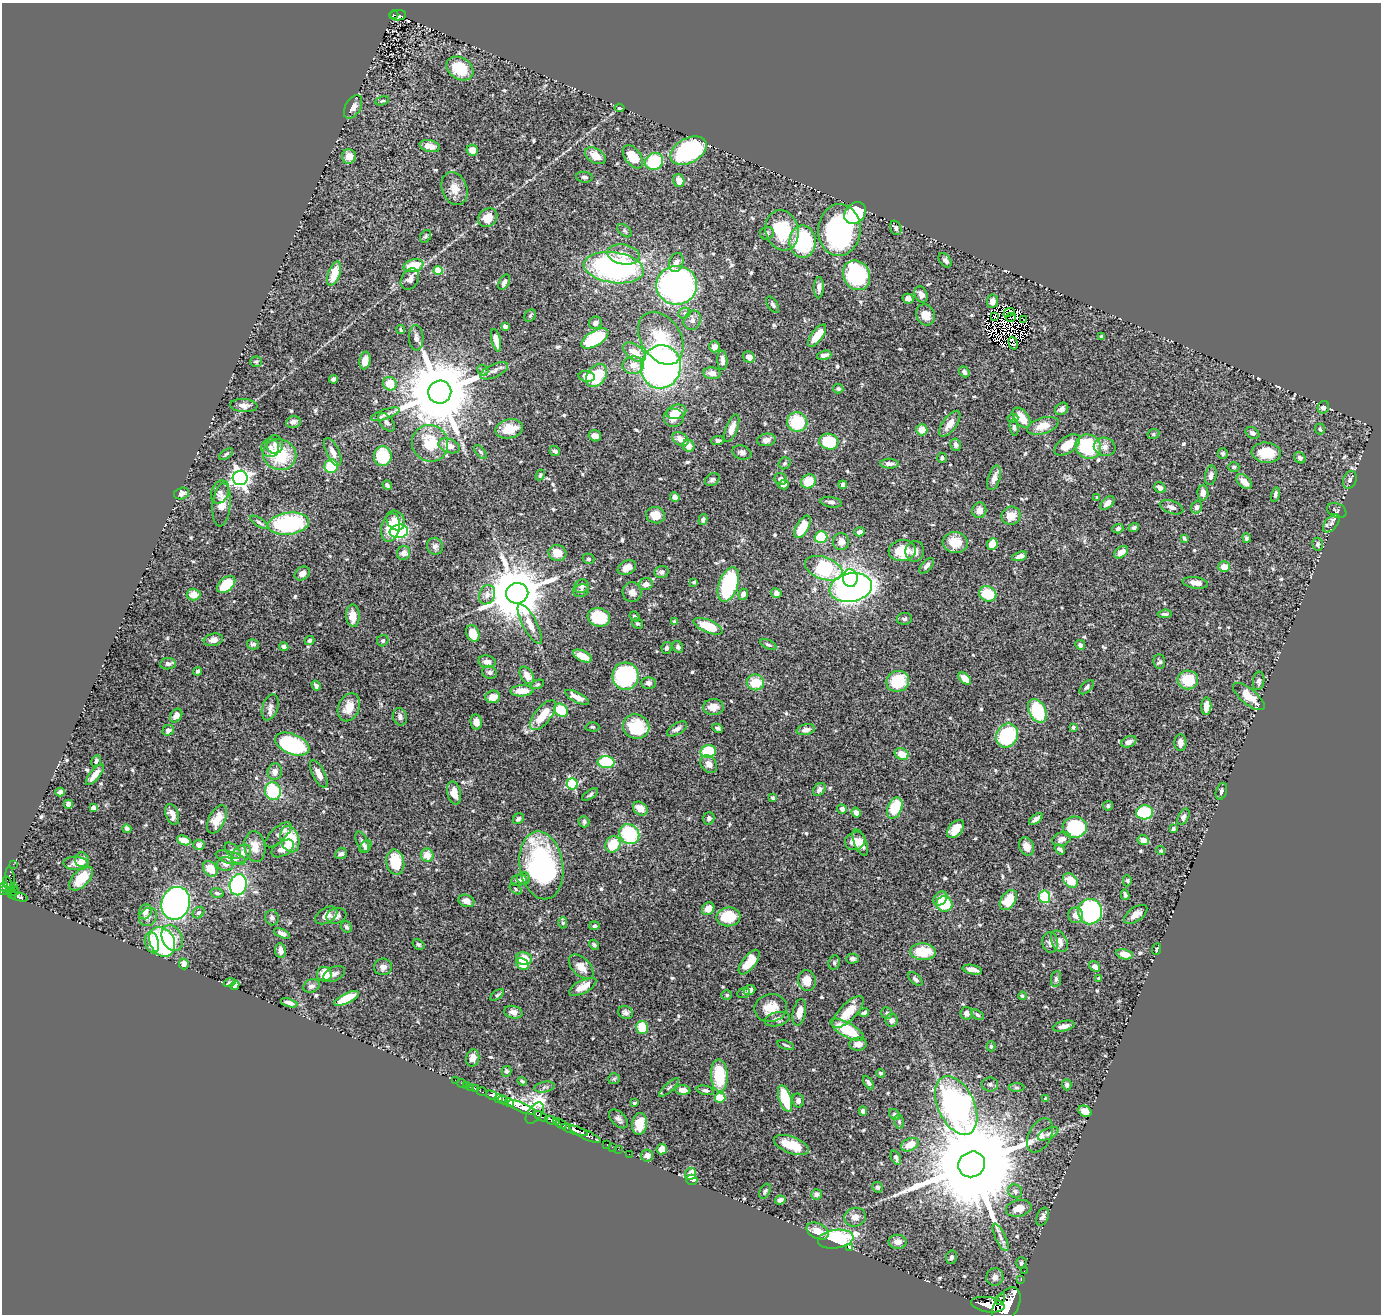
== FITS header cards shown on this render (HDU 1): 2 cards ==
NAXIS1  =                 1379
NAXIS2  =                 1312

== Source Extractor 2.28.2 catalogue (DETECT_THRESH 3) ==
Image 1379 x 1312 px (HDU 1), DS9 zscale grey, 1 PNG px = 1 image px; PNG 1383 x 1316 px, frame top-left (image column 1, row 1312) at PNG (2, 3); each listed source drawn as its Kron ellipse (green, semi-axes under 4 px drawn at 4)
Background 1.16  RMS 0.027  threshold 0.0805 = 3 sigma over >= 5 px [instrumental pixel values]
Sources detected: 619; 8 with non-positive FLUX_AUTO (blend fragments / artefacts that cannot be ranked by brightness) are neither listed nor drawn; of the other 611, the 500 brightest by FLUX_AUTO listed and drawn (111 fainter detections omitted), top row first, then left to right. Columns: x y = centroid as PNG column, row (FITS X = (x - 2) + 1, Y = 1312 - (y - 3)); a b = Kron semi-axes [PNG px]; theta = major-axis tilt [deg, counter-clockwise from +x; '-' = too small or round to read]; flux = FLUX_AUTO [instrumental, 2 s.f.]
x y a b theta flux
394 15 4 4 - 77
398 15 8 5 6 130
460 68 14 11 -32 67
382 101 7 4 15 2.6
353 107 13 7 59 11
619 108 5 3 - 2.8
430 146 10 6 -13 14
472 150 6 5 - 16
688 151 19 12 28 260
349 156 7 7 - 18
595 156 11 7 -31 23
633 157 13 8 -53 46
654 162 9 8 - 93
584 177 8 5 -6 5
679 180 6 5 - 16
455 189 17 12 -68 21
855 213 12 9 49 150
488 218 10 8 44 27
896 228 7 5 -71 4.7
782 230 20 16 -74 91
839 230 26 21 85 340
624 231 8 5 -39 3.5
767 233 7 6 - 4.4
425 236 7 5 56 3.3
803 242 16 13 -89 140
623 254 16 10 -9 24
945 260 8 5 -50 5.4
676 263 10 7 71 11
413 266 10 6 14 53
614 268 30 15 -8 440
438 270 4 4 - 65
334 274 13 6 70 32
856 275 15 13 -59 190
410 279 11 8 60 11
504 282 8 5 62 7.7
677 285 20 19 - 530
819 288 10 5 88 7.7
921 294 8 6 -64 10
908 299 5 5 - 7.8
992 301 7 5 83 7.4
773 305 9 5 -57 4.4
1009 312 6 3 24 3.7
684 313 6 5 - 3.8
925 315 11 9 -66 21
530 316 7 5 54 2.7
995 317 3 2 - 3.6
1011 317 5 2 - 3.3
692 320 10 8 60 8.5
1024 320 2 2 - 3.5
595 323 6 6 - 6.3
505 326 4 4 - 12
401 330 4 3 - 2.6
817 336 13 5 53 31
1102 336 4 3 - 3.8
416 338 13 7 -87 7.6
595 338 15 7 31 120
661 338 29 20 -57 67
496 340 11 4 -76 17
1013 343 6 4 -74 4.9
714 347 6 5 - 10
634 352 12 7 -36 20
824 355 7 4 17 10
749 357 6 5 - 12
365 360 9 5 80 14
722 360 10 5 -86 8.7
256 362 5 5 - 2.6
633 365 11 8 5 20
661 367 21 20 - 770
483 370 6 5 - 3.2
494 371 15 6 24 9.3
964 372 6 4 -50 5.4
712 373 8 6 -6 11
596 375 13 9 54 76
587 376 8 5 -10 18
334 379 4 4 - 7.6
390 384 7 6 - 36
838 389 5 4 - 3.4
440 392 11 11 - 24000
244 406 14 6 -4 10
1323 407 6 5 - 8.6
1062 409 7 5 38 7.2
676 412 10 7 15 21
385 414 15 5 19 7.9
674 418 10 9 - 19
1013 418 5 3 - 3
1022 418 11 7 -52 26
293 422 7 6 - 7.9
387 422 10 6 -51 6
797 422 10 10 - 84
950 424 15 7 54 16
1043 426 16 8 17 27
732 428 14 6 69 17
1014 428 8 4 -81 4.1
509 429 14 9 12 34
1320 429 5 5 - 2.9
922 430 5 5 - 24
1252 433 7 5 -33 5.7
1153 434 6 5 - 2.8
595 436 6 5 - 11
680 439 9 6 -31 14
766 440 9 6 9 9.4
718 441 6 4 3 5.8
829 442 9 8 - 99
430 443 19 18 - 64
275 444 9 8 - 7.7
956 445 6 5 - 6.5
1067 445 14 8 35 28
449 446 11 7 -20 17
689 446 6 5 - 17
1088 447 13 11 -32 130
1105 447 11 9 -9 11
270 448 9 9 - 9.2
555 451 5 4 - 5.1
333 452 15 6 -65 14
480 452 8 4 -52 3.2
742 452 10 6 -17 6.5
1223 453 5 5 - 3.8
1266 453 14 10 -5 38
226 454 8 4 34 3.2
280 455 17 15 -20 86
383 456 10 9 - 80
942 458 5 4 - 3.9
1300 458 6 5 - 5.4
785 463 6 5 - 3.5
889 464 9 5 -3 6.3
331 466 7 6 - 89
1234 467 5 4 - 2.7
540 475 5 3 - 3
1211 475 10 5 79 7.9
240 478 7 7 - 890
994 478 13 6 72 12
781 479 6 6 - 7.4
712 480 8 6 32 4.7
1350 480 9 6 70 5.2
808 481 8 6 32 36
1244 482 9 5 -42 18
387 485 5 4 - 3.3
784 485 5 5 - 6.9
843 485 4 4 - 5.3
1160 488 6 5 - 10
220 492 12 8 65 6.8
181 493 7 6 - 8.7
1203 493 7 5 -89 11
1275 494 7 4 75 4.6
675 497 5 4 - 10
1097 497 4 4 - 2.7
831 502 11 5 -9 5.4
1107 503 8 5 41 11
222 505 21 9 84 20
1172 507 12 6 -19 8.8
1196 507 6 5 - 5.1
979 510 8 7 - 12
1337 510 10 7 -23 3.9
656 515 9 8 - 23
1011 516 9 9 - 20
703 519 6 4 74 4.2
396 520 10 8 -55 17
259 522 10 4 -33 4.2
1331 523 11 6 51 7.3
288 524 20 11 7 200
803 527 12 6 61 43
390 528 14 9 76 35
1134 528 5 4 - 4.7
1118 529 5 4 - 3.8
399 531 9 7 7 170
859 532 5 4 - 8
821 537 6 6 - 73
1184 538 4 3 - 3
1246 538 5 4 - 3.2
841 542 8 8 - 13
955 542 12 10 -8 34
992 544 6 5 - 26
1317 544 6 5 - 4.3
435 546 8 8 - 7.4
902 551 13 10 6 56
915 551 10 9 - 10
1121 552 8 5 35 15
404 553 7 6 - 11
557 553 9 8 - 24
1020 556 8 4 17 8.5
588 559 6 5 - 3.3
927 566 9 5 49 6.5
1224 566 6 5 - 19
627 567 10 6 26 16
824 568 19 11 -20 150
662 572 7 6 - 6.3
302 573 8 6 35 11
850 578 9 7 -85 100
694 582 3 3 - 2.6
1195 583 13 5 -9 13
226 584 10 6 41 68
646 584 7 6 - 12
728 584 18 9 72 170
582 586 7 6 - 7.4
851 587 21 14 10 810
581 591 8 6 23 5.4
632 592 10 9 - 10
517 593 11 10 - 14000
776 593 5 4 - 7.3
194 594 7 6 - 19
743 594 5 4 - 8.6
988 594 9 7 -26 57
487 595 10 7 67 9.9
1165 614 7 4 5 3.3
353 616 11 7 -88 21
635 616 5 4 - 3.7
599 617 11 9 -17 86
904 619 8 5 7 4.5
675 622 4 3 - 3.9
637 623 6 4 -32 2.7
530 624 22 7 -62 19
708 626 15 6 -23 59
473 633 8 6 -67 23
213 640 9 6 13 10
309 640 5 4 - 4.1
383 641 6 5 - 4
253 644 6 5 - 4.6
768 645 8 4 -26 3.9
1080 645 5 4 - 4.7
284 647 4 4 - 6.4
678 647 6 5 - 4.8
667 648 6 5 - 4.4
583 656 10 5 -25 24
487 662 9 6 -11 9
1159 662 7 6 - 3.9
168 664 8 5 6 5.8
198 671 4 3 - 3.7
490 672 7 6 - 5.5
527 675 9 6 -59 17
625 676 13 13 - 190
965 679 7 4 -43 21
1188 680 10 9 - 48
898 681 11 10 - 74
1259 681 9 5 82 5
755 682 9 8 - 41
648 683 7 6 - 6.6
537 684 7 4 20 3
316 686 5 4 - 4.5
1086 687 9 5 44 4
522 691 11 5 1 26
493 697 7 6 - 18
577 697 13 5 -27 16
1249 697 19 7 -39 30
1206 706 9 5 88 15
270 707 13 8 71 9.9
349 707 14 10 65 28
713 707 10 8 3 18
561 710 7 6 - 72
1037 711 12 8 -62 120
543 715 18 8 50 45
176 716 7 5 56 12
400 717 9 7 -74 7.1
476 722 7 5 -80 15
592 727 7 4 -2 3.2
636 727 13 12 - 71
1073 727 3 3 - 2.8
718 728 6 3 -25 3.5
677 729 11 5 30 7.6
168 730 6 5 - 6.1
806 730 9 5 12 8.2
1007 736 12 10 59 160
1129 742 8 5 25 7.1
1180 743 8 6 -88 9.6
292 744 18 10 -22 200
708 751 8 6 14 75
902 754 7 5 -24 26
96 761 6 4 63 4.5
606 762 8 6 -5 120
709 764 9 7 -51 13
275 772 8 7 - 11
319 774 15 6 -63 15
95 775 13 5 51 17
572 784 5 5 - 160
819 789 7 5 51 7.4
273 791 9 8 - 100
1221 791 8 5 72 4.4
60 792 4 4 - 5
454 793 12 6 -77 17
590 795 9 4 34 3.7
773 798 3 3 - 2.9
68 804 4 4 - 6.4
1108 806 5 4 - 2.9
93 808 4 4 - 11
895 808 11 7 67 65
640 809 8 6 -39 17
842 809 5 5 - 7.1
1145 812 8 7 - 100
856 813 5 4 - 9.1
172 814 11 6 -68 13
1183 817 9 5 63 5.5
709 818 6 5 - 6.1
217 819 15 8 64 23
518 819 6 5 - 5.1
1036 819 8 3 38 8.3
584 822 6 5 - 4.4
1075 827 12 10 5 140
127 829 5 3 - 5.4
955 829 11 6 48 26
1173 829 4 4 - 4.5
629 834 11 9 -48 130
278 835 17 7 43 8.3
290 839 13 9 -74 73
1062 839 10 6 21 8.8
184 840 7 4 -20 21
1143 840 6 5 - 14
855 841 10 9 - 21
362 842 11 5 -65 6.8
860 842 14 6 -67 16
613 844 8 7 - 54
199 845 5 5 - 8.8
1027 846 9 7 -66 13
255 847 15 10 -82 23
366 847 7 5 52 4.4
283 848 12 7 31 19
1060 849 6 3 -39 3.8
233 851 10 6 -45 5.9
1161 851 4 4 - 2.9
241 854 11 8 43 17
341 854 6 5 - 5.8
427 855 7 6 - 23
231 858 15 6 -16 22
82 860 7 7 - 11
395 862 12 9 -78 53
76 863 12 6 -5 15
13 864 2 2 - 9.3
225 864 8 7 - 7.9
541 865 34 21 -81 330
210 869 8 6 -51 29
81 878 15 8 47 39
524 878 6 6 - 9.5
10 879 13 4 -83 150
519 880 8 6 8 6.6
1070 881 8 6 -45 33
1127 881 5 4 - 2.7
8 884 8 4 -68 160
238 885 11 8 79 230
13 886 2 2 - 30
4 887 4 3 - 380
516 889 7 4 -39 2.7
4 890 5 4 - 390
13 891 6 3 12 180
217 893 6 4 -17 4.5
12 895 4 2 - 120
1125 895 5 3 - 3.9
19 897 9 3 -15 240
1044 897 6 5 - 88
940 898 8 6 44 20
1008 900 11 7 55 47
466 901 8 6 -19 11
176 903 17 14 70 680
944 904 8 7 - 60
708 909 7 5 47 15
145 912 8 6 69 8.6
1090 912 12 12 - 270
198 913 6 5 - 3.2
1136 914 13 7 36 13
326 915 12 7 31 15
1076 915 8 7 - 11
336 916 10 7 18 8.4
148 917 10 8 47 8.6
728 917 12 9 6 55
272 918 7 6 - 6.4
563 923 5 4 - 3
594 926 5 4 - 4
346 927 6 5 - 3.4
282 933 8 4 -24 6.7
172 938 13 10 -63 33
1059 941 11 7 -64 14
162 942 15 12 -59 250
1050 942 10 7 -86 7.5
152 943 11 7 -75 19
418 944 6 4 -34 3.5
594 945 5 4 - 2.8
1157 949 6 3 68 2.6
280 950 7 5 -83 11
923 952 13 8 -3 55
1124 954 8 5 -12 21
524 959 8 6 -6 32
852 959 6 5 - 4.3
749 962 15 6 53 38
834 963 7 5 78 3.5
184 964 5 4 - 11
523 964 7 5 -36 33
1095 966 6 4 -38 8.6
383 967 9 8 - 8
581 967 15 8 -46 18
972 970 10 4 -12 11
324 974 7 7 - 31
334 974 11 7 27 7.6
1099 978 4 3 - 2.7
915 979 9 4 -44 4.6
1056 979 8 5 82 4.4
807 981 10 8 -79 28
230 983 6 4 16 4.1
235 985 5 4 - 5.1
311 986 8 6 21 6.4
583 987 15 6 27 21
750 990 6 4 20 10
744 993 6 5 - 2.9
497 995 8 4 36 3.1
727 995 5 4 - 2.8
1022 996 4 4 - 2.7
346 998 13 5 26 53
289 1003 8 4 -18 7.4
771 1008 16 14 10 32
513 1012 9 6 -12 9.5
799 1012 13 6 78 18
848 1012 21 8 45 35
626 1013 8 6 -33 5.9
864 1013 5 3 - 4.4
887 1013 6 5 - 4.8
966 1013 6 6 - 6.4
977 1015 7 4 -33 3.8
777 1019 12 7 12 8.8
891 1020 6 6 - 8.8
1064 1026 11 5 13 9.8
642 1027 6 6 - 50
847 1030 19 7 -29 72
858 1044 8 6 5 14
786 1045 9 3 -19 2.7
991 1046 5 4 - 2.8
473 1058 8 6 76 14
507 1071 5 5 - 4.6
881 1073 4 3 - 3.6
719 1076 16 8 -87 70
614 1079 6 5 - 2.9
455 1080 2 2 - 13
522 1081 5 3 - 2.9
462 1083 5 2 - 16
868 1083 7 4 -59 4.5
990 1084 8 7 - 5.2
466 1085 2 2 - 11
1067 1085 5 4 - 4.1
471 1087 3 2 - 24
545 1087 10 5 11 5.4
669 1088 13 3 42 3
1017 1088 8 4 0 3.5
475 1089 3 3 - 68
683 1090 7 4 -4 9.7
705 1090 9 4 -13 4.7
482 1092 5 3 - 32
492 1095 6 3 -31 260
720 1098 5 5 - 51
785 1098 14 6 -73 76
499 1099 4 3 - 930
1046 1099 4 4 - 4.4
503 1100 5 4 - 1300
798 1100 7 5 -77 6.7
509 1103 5 4 - 540
634 1103 4 3 - 2.7
956 1106 31 18 -65 670
522 1107 15 4 -22 4700
863 1111 4 4 - 5.5
1085 1111 7 5 -26 19
535 1113 12 7 54 460
895 1115 6 5 - 4
541 1117 7 4 -32 650
618 1119 11 6 -45 7.3
551 1120 6 3 -26 780
556 1121 3 2 - 290
899 1122 7 5 -74 3.3
561 1124 6 4 -28 140
639 1124 11 7 82 28
574 1130 14 3 -18 2200
585 1134 17 4 -26 2000
1048 1134 11 5 26 6.7
1040 1135 18 11 63 14
607 1144 3 2 - 37
791 1145 18 8 -21 45
910 1145 9 6 26 23
612 1147 2 2 - 20
618 1149 2 2 - 13
662 1149 5 5 - 16
629 1154 2 2 - 15
647 1155 6 6 - 9.8
896 1158 7 4 -66 5
972 1164 14 12 33 57000
691 1174 6 5 - 9.7
692 1180 5 5 - 5.2
878 1187 5 5 - 3.8
765 1191 8 5 61 3.7
1015 1191 7 6 - 5.4
817 1194 5 5 - 5.1
780 1200 5 4 - 8.3
1019 1208 13 8 13 21
855 1217 11 9 14 12
1043 1217 9 5 68 5.6
818 1231 12 7 -26 20
1000 1237 15 5 -65 9
836 1239 18 9 8 150
898 1242 9 7 -2 12
849 1248 3 3 - 4.6
951 1257 7 5 77 4.6
1021 1263 6 5 - 3.2
1024 1271 2 2 - 9.1
995 1277 9 8 - 9.5
1021 1280 2 2 - 7.7
1000 1299 6 3 58 570
988 1305 17 7 -9 4200
1006 1305 20 11 59 9700
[111 fainter detections neither listed nor drawn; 8 non-positive-flux detections neither listed nor drawn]